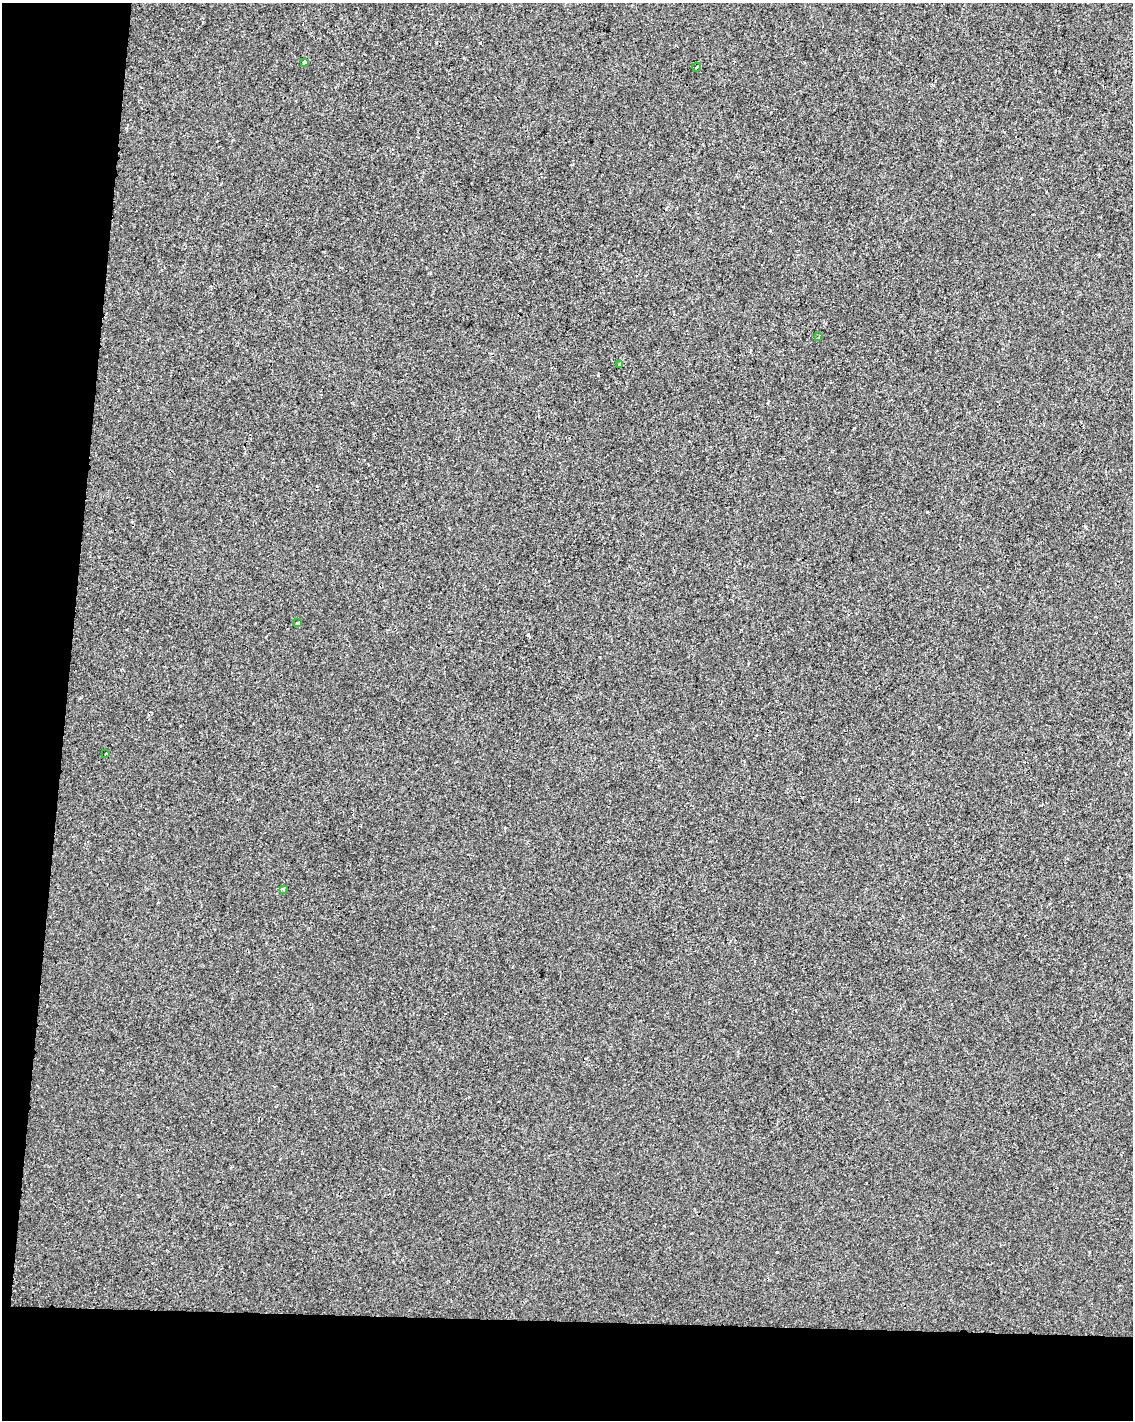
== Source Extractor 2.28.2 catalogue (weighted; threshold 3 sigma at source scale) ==
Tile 9 of 4 x 3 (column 1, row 3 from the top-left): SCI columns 7-1137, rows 283-1700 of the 4529 x 4764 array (HDU 1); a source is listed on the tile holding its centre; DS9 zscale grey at full resolution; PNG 1135 x 1422 px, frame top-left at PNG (2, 3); each listed source drawn as its Kron ellipse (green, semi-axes under 4 px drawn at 4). Shown black and unused: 13% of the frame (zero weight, under 2 of 3 exposures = <1% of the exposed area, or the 3 px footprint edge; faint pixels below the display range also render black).
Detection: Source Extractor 2.28.2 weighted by HDU 2 'WHT'; one run over the whole footprint, this tile lists its part. Background -3.05e-04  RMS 0.0042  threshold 0.0191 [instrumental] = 3 sigma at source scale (4.5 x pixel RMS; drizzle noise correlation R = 1.50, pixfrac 1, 0.0396/0.0396 arcsec/px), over >= 5 px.
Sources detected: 9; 2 cosmic-ray / hot-pixel residue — neither listed nor drawn; the other 7 listed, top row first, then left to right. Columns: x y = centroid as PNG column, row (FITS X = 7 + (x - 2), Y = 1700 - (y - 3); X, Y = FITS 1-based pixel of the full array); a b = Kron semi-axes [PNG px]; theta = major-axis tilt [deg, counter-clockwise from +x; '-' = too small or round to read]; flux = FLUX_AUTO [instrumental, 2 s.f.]
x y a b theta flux
304 62 3 3 - 0.61
697 67 4 3 - 0.33
819 337 3 2 - 0.41
620 364 3 3 - 1.5
298 623 3 3 - 1.7
106 754 3 2 - 0.36
283 889 4 3 - 0.67